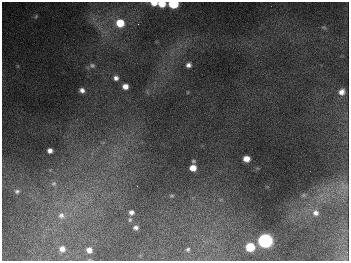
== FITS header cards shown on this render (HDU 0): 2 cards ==
NAXIS1  =                  347
NAXIS2  =                  259

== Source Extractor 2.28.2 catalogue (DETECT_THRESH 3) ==
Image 347 x 259 px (HDU 0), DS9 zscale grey, 1 PNG px = 1 image px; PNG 351 x 263 px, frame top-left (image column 1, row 259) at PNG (2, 2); no overlay
Background 676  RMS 51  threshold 153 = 3 sigma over >= 5 px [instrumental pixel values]
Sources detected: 33; all 33 listed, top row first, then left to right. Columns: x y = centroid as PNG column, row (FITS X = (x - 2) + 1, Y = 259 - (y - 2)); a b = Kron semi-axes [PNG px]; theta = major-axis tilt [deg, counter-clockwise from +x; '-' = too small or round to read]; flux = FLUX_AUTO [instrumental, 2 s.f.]
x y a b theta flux
154 3 6 4 -2 3.0e+04
162 4 6 5 - 5.6e+04
173 4 6 5 - 2.2e+05
36 16 6 4 47 4.4e+03
120 23 8 7 - 8.0e+04
138 24 2 2 - 2.7e+03
324 27 8 4 -9 4.7e+03
92 65 7 6 - 7.3e+03
188 65 5 5 - 1.2e+04
116 78 5 5 - 1.2e+04
125 86 5 5 - 2.2e+04
82 90 5 4 - 1.4e+04
342 92 6 6 - 2.0e+04
50 151 5 5 - 1.5e+04
246 159 6 5 - 3.4e+04
193 161 4 4 - 4.8e+03
193 168 6 5 - 3.9e+04
54 183 8 8 - 1.3e+04
343 185 14 4 -80 1.8e+04
137 186 2 2 - 1.4e+03
17 191 7 6 - 9.1e+03
172 195 7 3 0 4.9e+03
303 195 6 5 - 5.3e+03
131 212 6 6 - 1.2e+04
315 213 9 9 - 1.9e+04
61 215 10 9 - 2.5e+04
130 220 6 5 - 5.3e+03
136 227 5 4 - 9.6e+03
265 241 7 7 - 1.1e+06
250 247 6 6 - 1.2e+05
62 249 5 5 - 2.0e+04
188 249 4 4 - 5.1e+03
89 250 5 5 - 2.0e+04
At the frame edge (FLAGS 8, measured only in part): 3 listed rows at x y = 154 3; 162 4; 173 4